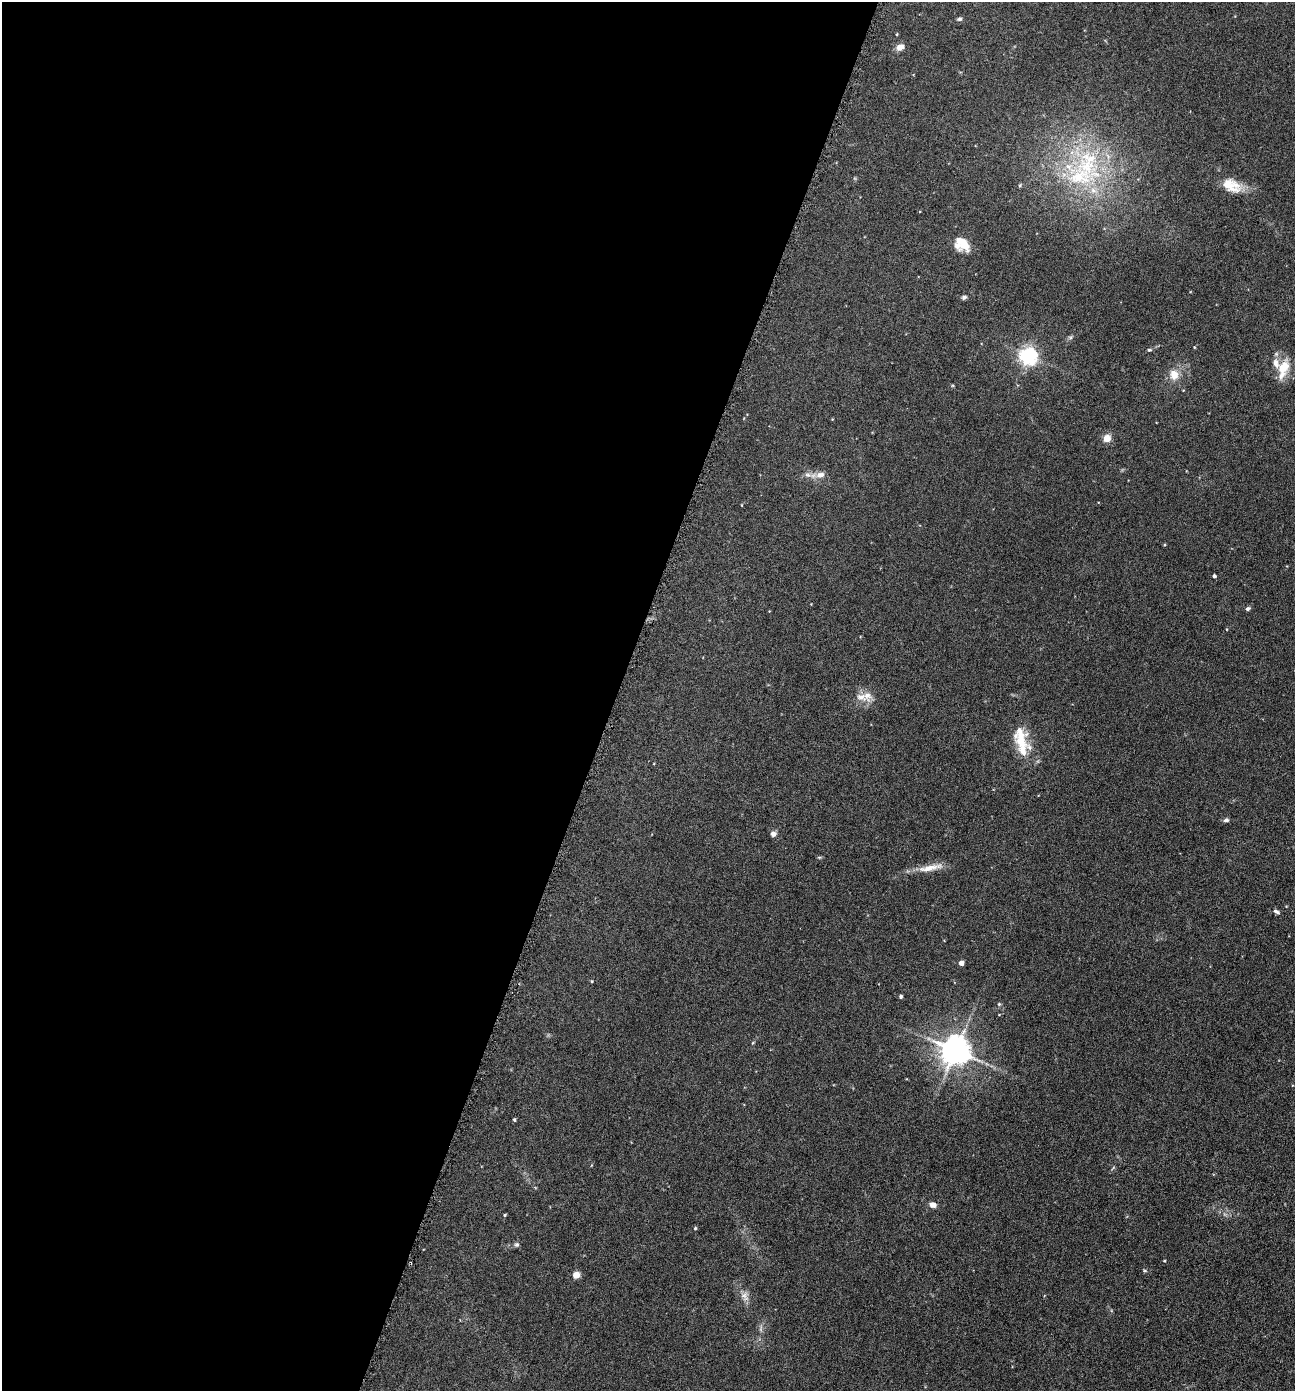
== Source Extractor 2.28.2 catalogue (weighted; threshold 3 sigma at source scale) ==
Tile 5 of 4 x 4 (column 1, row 2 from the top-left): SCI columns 280-1572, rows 2786-4174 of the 5592 x 5569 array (HDU 1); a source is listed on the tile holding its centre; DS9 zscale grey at full resolution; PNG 1297 x 1393 px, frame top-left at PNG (2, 2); no overlay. Shown black and unused: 48% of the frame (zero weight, under 3 of 6 exposures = <1% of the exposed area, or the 3 px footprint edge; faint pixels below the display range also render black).
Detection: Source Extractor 2.28.2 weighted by HDU 2 'WHT'; one run over the whole footprint, this tile lists its part. Background 0.117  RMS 0.0071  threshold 0.0289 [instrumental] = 3 sigma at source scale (4.09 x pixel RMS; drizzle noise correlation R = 1.36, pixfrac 0.8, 0.05/0.05 arcsec/px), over >= 5 px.
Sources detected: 48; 1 too faint to see at this stretch — not listed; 9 inside a brighter listed object's ellipse — not listed separately; the other 38 listed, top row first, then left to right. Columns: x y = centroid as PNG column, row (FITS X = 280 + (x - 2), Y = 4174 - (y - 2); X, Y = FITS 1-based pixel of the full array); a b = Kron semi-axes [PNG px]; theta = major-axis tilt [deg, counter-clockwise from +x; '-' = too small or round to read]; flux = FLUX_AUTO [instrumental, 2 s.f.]
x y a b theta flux
959 19 6 5 - 1.4
900 47 8 6 22 5.3
1079 177 66 29 11 74
1231 185 27 16 -22 14
962 244 19 14 -38 12
964 297 6 4 19 1.5
1070 337 6 4 -18 1
1194 347 4 3 - 0.56
1149 350 6 5 - 0.97
1028 356 6 6 - 280
1283 369 26 11 73 14
1174 375 13 11 -75 7.9
1107 438 8 7 - 6.5
820 475 13 9 11 4.6
1214 576 4 3 - 1.6
1248 609 6 4 31 1.4
867 695 17 12 -74 6.9
1021 739 32 17 -79 20
1226 820 7 5 29 1.7
773 834 6 6 - 2.8
819 857 6 4 -17 0.76
930 868 38 8 12 9.6
1276 911 9 5 -29 1.7
961 963 4 4 - 4.3
592 981 4 3 - 0.56
901 996 5 4 - 1
999 1004 5 5 - 0.95
753 1043 6 3 45 0.64
955 1051 9 8 - 1100
514 1120 4 4 - 0.92
933 1205 8 6 -12 3.4
505 1215 4 3 - 0.67
695 1228 5 4 - 0.69
517 1245 6 6 - 1.4
1164 1261 3 3 - 0.59
1145 1271 6 3 -19 0.73
576 1275 5 4 - 14
745 1296 15 10 -74 4.9